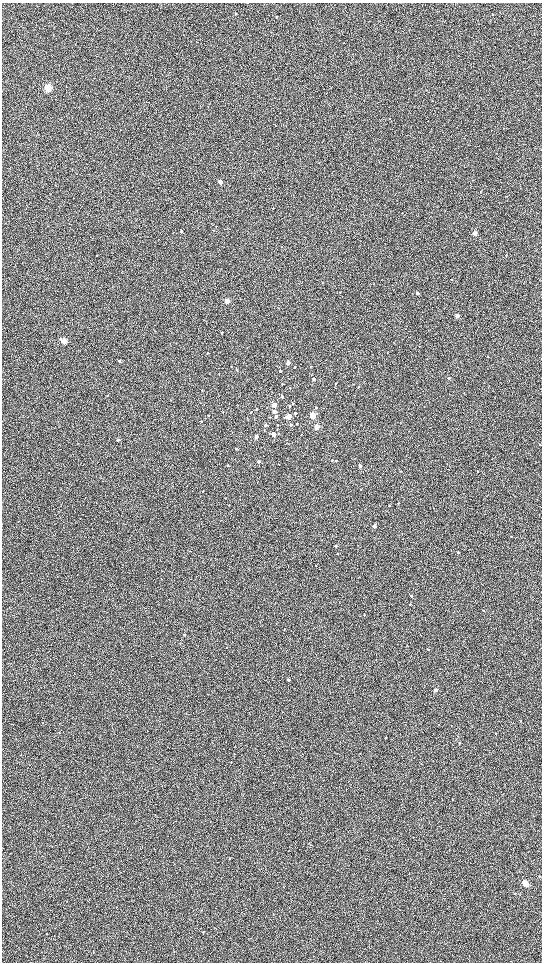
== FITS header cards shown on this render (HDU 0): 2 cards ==
NAXIS1  =                 1080 / length of data axis 1
NAXIS2  =                 1920 / length of data axis 2

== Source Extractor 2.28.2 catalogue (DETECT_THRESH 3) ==
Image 1080 x 1920 px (HDU 0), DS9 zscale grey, zoomed out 1/2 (1 PNG px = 2 x 2 image px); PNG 544 x 964 px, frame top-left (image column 1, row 1919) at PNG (2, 3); no overlay
Background 603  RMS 57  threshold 172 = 3 sigma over >= 5 px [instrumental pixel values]
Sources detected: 116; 1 cannot appear on this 1/2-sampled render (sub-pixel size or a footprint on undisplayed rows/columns) and is not listed; the other 115 listed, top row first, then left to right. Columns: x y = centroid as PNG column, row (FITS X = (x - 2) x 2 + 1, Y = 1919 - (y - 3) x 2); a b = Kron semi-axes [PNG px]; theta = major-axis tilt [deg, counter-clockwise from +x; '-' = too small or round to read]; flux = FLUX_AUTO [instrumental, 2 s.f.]
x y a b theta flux
236 14 2 2 - 11000
493 14 2 2 - 9400
276 17 2 2 - 9800
48 88 3 3 - 940000
432 101 2 2 - 4100
389 119 2 2 - 4800
220 182 3 3 - 100000
480 191 2 2 - 5000
273 208 2 2 - 9100
181 231 3 3 - 17000
475 233 3 2 - 200000
97 255 2 2 - 3700
506 255 3 2 - 13000
451 279 2 2 - 4100
323 283 2 2 - 4700
340 292 2 2 - 4000
417 293 3 2 - 26000
227 301 3 3 - 230000
457 315 2 2 - 140000
222 333 2 2 - 8500
64 341 4 3 - 240000
394 343 2 2 - 4000
419 346 2 1 - 3400
387 352 2 2 - 2900
207 353 3 2 - 7800
488 356 2 2 - 6700
119 361 3 3 - 14000
288 362 3 2 - 77000
311 366 3 2 - 4300
295 367 2 2 - 12000
236 369 3 2 - 7900
280 371 2 2 - 17000
449 378 2 2 - 32000
313 379 2 2 - 34000
336 383 2 2 - 6900
358 387 3 2 - 9600
290 388 2 2 - 5700
202 390 3 2 - 8000
464 393 2 2 - 3600
282 396 3 3 - 35000
293 403 2 2 - 13000
274 405 3 3 - 210000
290 406 3 2 - 13000
316 408 2 2 - 10000
257 409 2 2 - 10000
274 411 3 2 - 54000
250 412 2 2 - 9800
295 413 2 2 - 14000
208 415 2 2 - 11000
312 415 3 3 - 490000
270 417 3 2 - 5800
276 417 3 2 - 27000
288 417 3 3 - 320000
201 421 2 2 - 7700
297 424 2 2 - 13000
265 425 2 2 - 39000
278 425 2 2 - 6400
291 425 2 2 - 16000
317 426 3 3 - 190000
273 434 3 3 - 150000
301 434 2 2 - 4600
256 437 3 2 - 83000
118 440 3 3 - 17000
540 444 2 2 - 8600
236 449 2 2 - 12000
332 460 2 2 - 9500
258 461 2 2 - 53000
336 461 3 2 - 9100
228 466 2 2 - 12000
360 466 2 2 - 72000
400 471 3 2 - 5100
478 471 2 2 - 5600
361 489 2 1 - 2900
463 493 2 1 - 2800
398 503 2 2 - 8000
229 505 3 2 - 5200
389 506 2 2 - 7200
433 508 2 1 - 4300
374 526 2 2 - 110000
511 536 2 2 - 7100
336 546 2 2 - 17000
458 552 2 2 - 32000
337 554 2 2 - 5600
316 566 2 2 - 6900
411 596 2 2 - 32000
410 604 2 2 - 6400
483 610 2 2 - 7800
364 615 4 2 - 6100
284 629 2 2 - 3600
184 635 3 2 - 15000
407 645 2 2 - 5300
227 647 2 1 - 3800
428 649 2 2 - 9700
288 680 2 2 - 30000
436 690 2 2 - 49000
520 721 2 2 - 5100
59 732 2 2 - 8300
496 734 2 2 - 5100
458 736 3 2 - 4600
386 737 2 2 - 6500
16 738 2 2 - 3300
459 743 3 2 - 9900
73 754 2 2 - 3700
234 754 2 2 - 7200
452 799 3 2 - 6000
311 845 2 1 - 3500
174 864 2 2 - 3600
525 884 4 3 - 420000
284 887 3 2 - 4300
515 893 3 2 - 4900
67 901 2 1 - 2900
273 914 2 2 - 3600
203 932 3 2 - 5000
47 934 3 2 - 6000
174 952 3 2 - 4100
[1 sub-pixel or undisplayed-footprint detection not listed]